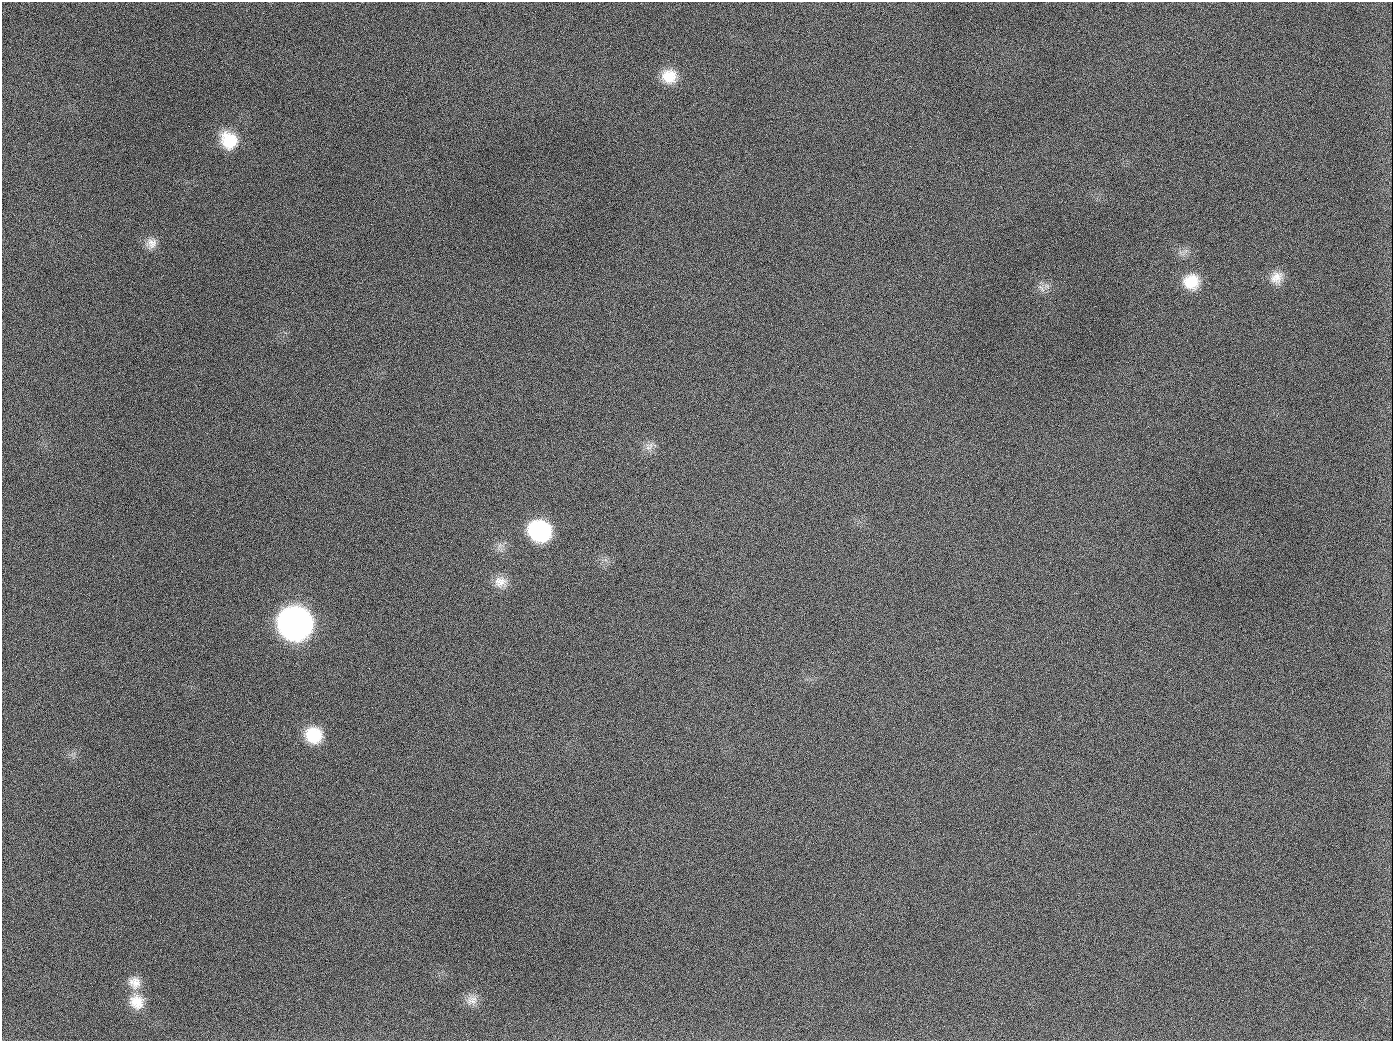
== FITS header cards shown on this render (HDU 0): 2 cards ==
NAXIS1  =                 1391
NAXIS2  =                 1039

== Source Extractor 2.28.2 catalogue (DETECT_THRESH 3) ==
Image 1391 x 1039 px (HDU 0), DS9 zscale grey, 1 PNG px = 1 image px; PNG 1395 x 1043 px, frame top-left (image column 1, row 1039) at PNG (2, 2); no overlay
Background 1680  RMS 74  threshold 222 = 3 sigma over >= 5 px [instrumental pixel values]
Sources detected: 17; all 17 listed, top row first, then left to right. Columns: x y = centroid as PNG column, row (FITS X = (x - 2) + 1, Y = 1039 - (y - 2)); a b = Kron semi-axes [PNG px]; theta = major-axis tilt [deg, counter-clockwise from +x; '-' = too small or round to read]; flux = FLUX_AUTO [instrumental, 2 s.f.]
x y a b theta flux
669 76 18 17 - 1.1e+05
189 126 2 2 - 6.4e+03
229 140 21 18 -53 1.7e+05
151 243 14 14 - 4.8e+04
1276 277 17 15 47 6.5e+04
1191 282 18 18 - 1.3e+05
1041 288 14 5 -50 2.1e+04
654 407 3 2 - 4.1e+03
648 448 12 9 -64 3.3e+04
540 531 18 16 -21 5.4e+05
500 582 17 15 3 6.3e+04
295 623 20 19 - 3.9e+06
314 735 17 16 - 1.7e+05
135 982 17 16 - 6.5e+04
472 1000 17 12 18 4.9e+04
137 1002 19 17 -47 9.6e+04
944 1026 3 2 - 5.7e+03